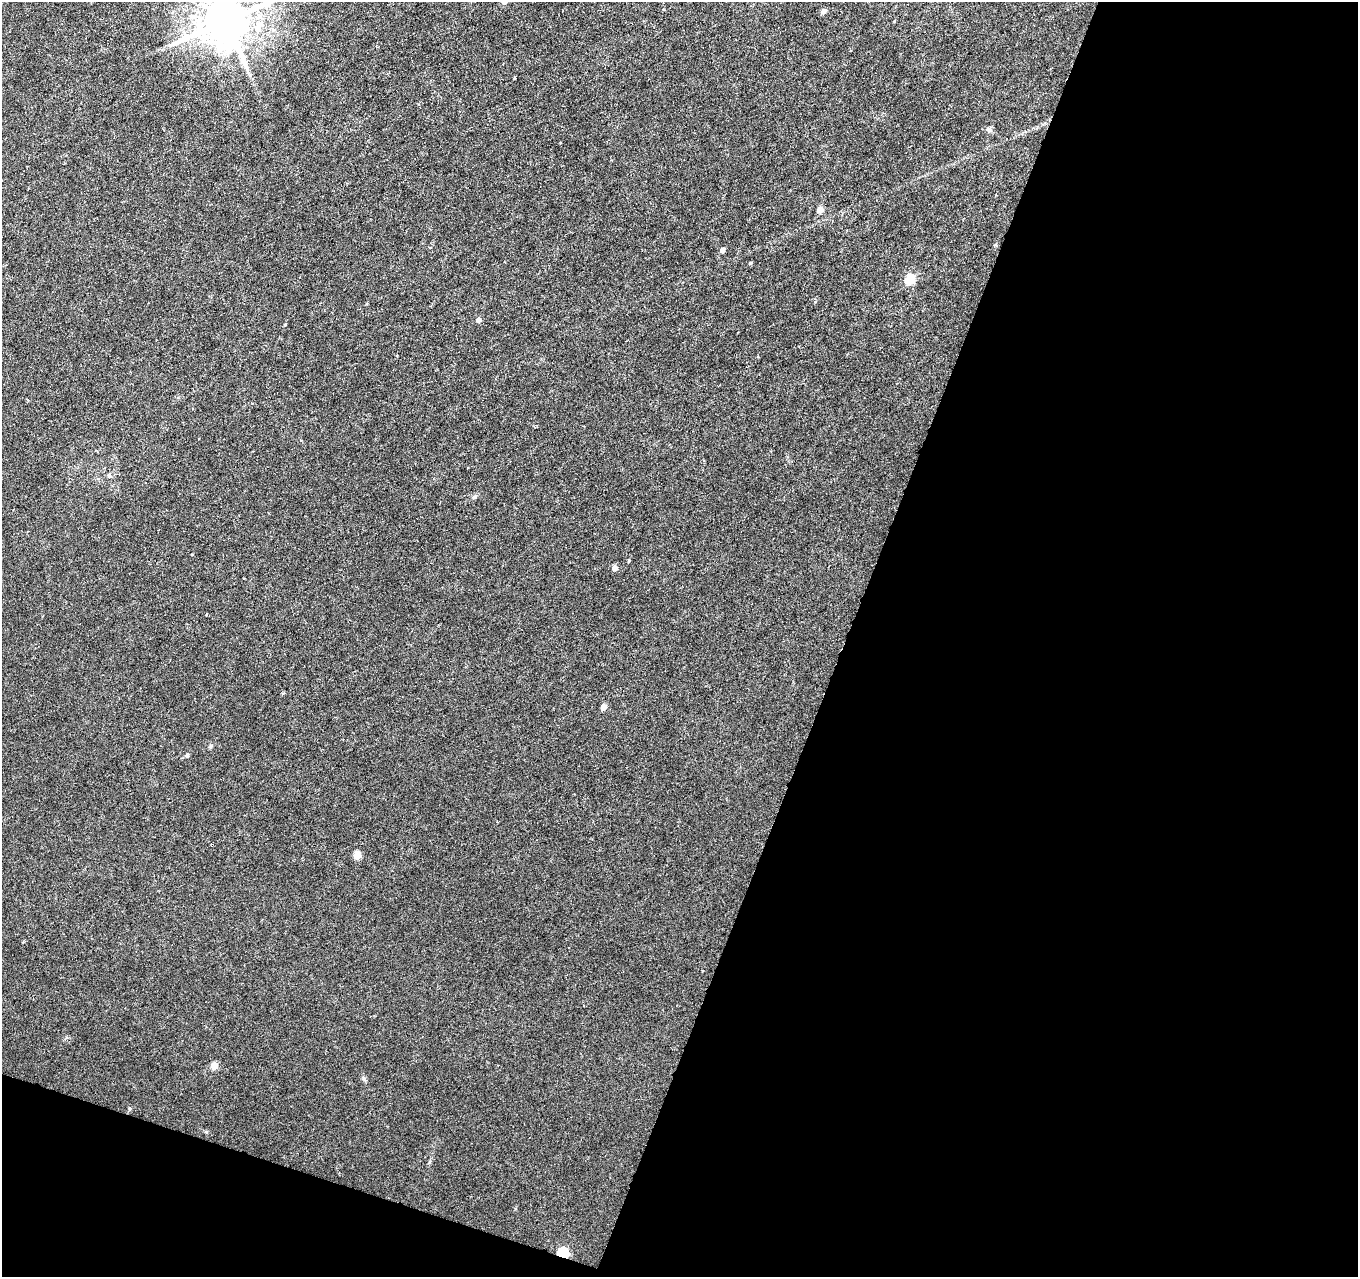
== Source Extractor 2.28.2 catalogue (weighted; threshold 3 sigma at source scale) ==
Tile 4 of 2 x 2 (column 2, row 2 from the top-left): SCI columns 1357-2712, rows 106-1380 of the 2712 x 2778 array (HDU 1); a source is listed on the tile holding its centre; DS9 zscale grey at full resolution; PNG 1360 x 1279 px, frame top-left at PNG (2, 2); no overlay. Shown black and unused: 41% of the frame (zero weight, under 3 of 6 exposures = <1% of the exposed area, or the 3 px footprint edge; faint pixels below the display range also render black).
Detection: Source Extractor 2.28.2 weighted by HDU 2 'WHT'; one run over the whole footprint, this tile lists its part. Background 0.00976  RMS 0.0018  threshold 0.00743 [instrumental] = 3 sigma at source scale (4.09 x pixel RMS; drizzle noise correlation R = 1.36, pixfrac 0.8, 0.0396/0.0396 arcsec/px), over >= 5 px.
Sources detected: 27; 3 cosmic-ray / hot-pixel residue — not listed; the other 24 listed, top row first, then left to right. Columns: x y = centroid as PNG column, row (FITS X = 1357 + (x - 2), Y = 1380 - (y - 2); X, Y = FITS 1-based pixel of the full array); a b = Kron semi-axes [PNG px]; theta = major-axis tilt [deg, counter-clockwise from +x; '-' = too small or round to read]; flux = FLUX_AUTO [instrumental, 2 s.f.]
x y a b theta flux
504 2 5 5 - 0.55
823 11 5 5 - 0.84
226 21 14 13 - 880
515 77 3 3 - 0.87
989 129 8 7 - 0.49
28 188 2 2 - 0.12
820 210 5 5 - 1.6
995 245 5 4 - 0.23
722 250 4 4 - 0.63
750 263 4 4 - 0.2
910 279 5 5 - 8.8
478 320 6 5 - 0.63
757 357 3 3 - 0.17
27 399 4 3 - 0.15
109 475 5 4 - 0.82
475 496 6 4 19 0.27
614 568 5 5 - 1.1
207 614 3 2 - 0.13
603 707 5 4 - 1.6
210 746 7 4 71 0.26
187 755 5 5 - 0.37
357 855 5 5 - 3.9
214 1066 5 5 - 2.7
563 1253 5 5 - 14
Overlapping masked pixels (flux is a lower limit): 1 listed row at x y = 563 1253
Isophote crosses this tile's border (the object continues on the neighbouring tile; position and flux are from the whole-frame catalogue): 2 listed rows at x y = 504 2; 226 21
Unlisted compact peaks at least as high as the median listed source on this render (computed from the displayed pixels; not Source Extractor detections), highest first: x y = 363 1078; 206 1132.